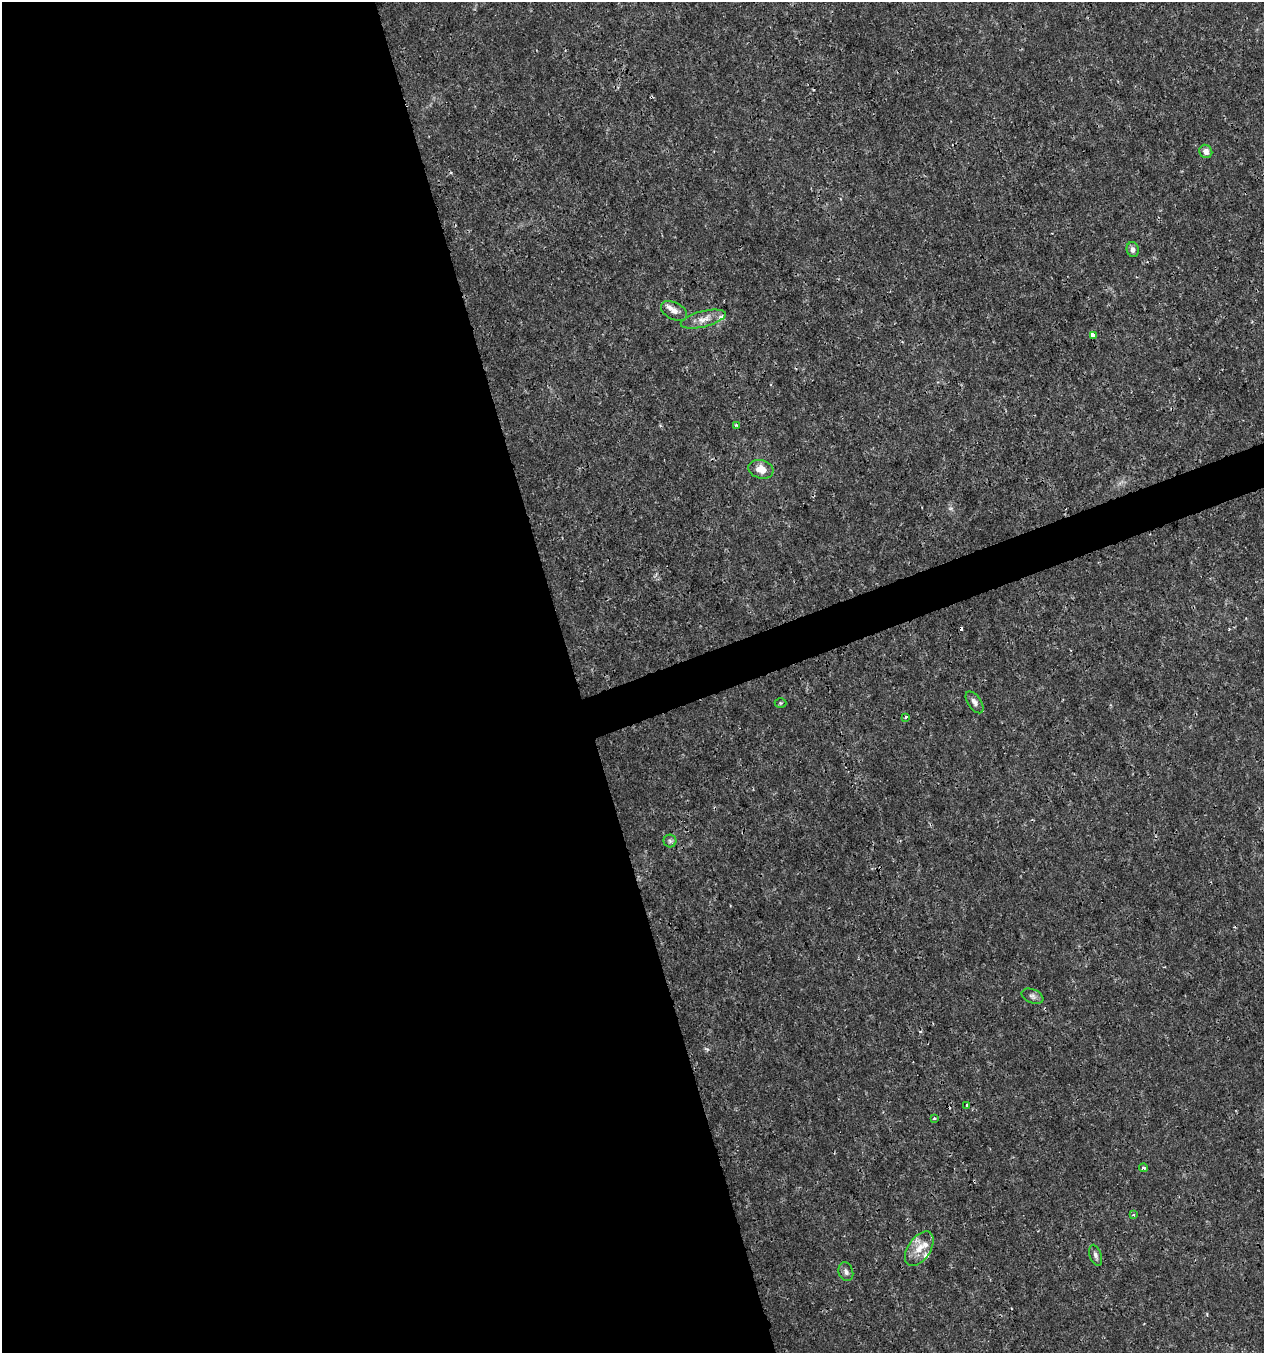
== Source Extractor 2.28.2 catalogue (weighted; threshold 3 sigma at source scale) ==
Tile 9 of 4 x 4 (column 1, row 3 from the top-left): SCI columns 121-1382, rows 1353-2703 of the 5236 x 5408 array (HDU 1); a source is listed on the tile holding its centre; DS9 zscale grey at full resolution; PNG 1266 x 1355 px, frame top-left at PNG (2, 2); each listed source drawn as its Kron ellipse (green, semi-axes under 4 px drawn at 4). Shown black and unused: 47% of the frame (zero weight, under 3 of 4 exposures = <1% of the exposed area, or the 3 px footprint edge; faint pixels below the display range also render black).
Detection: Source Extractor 2.28.2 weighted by HDU 2 'WHT'; one run over the whole footprint, this tile lists its part. Background 0.00101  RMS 9.7e-04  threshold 0.00435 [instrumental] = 3 sigma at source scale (4.5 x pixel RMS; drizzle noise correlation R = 1.50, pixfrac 1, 0.0396/0.0396 arcsec/px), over >= 5 px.
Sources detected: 25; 2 cosmic-ray / hot-pixel residue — neither listed nor drawn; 4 inside a brighter listed object's ellipse — not listed separately; the other 19 listed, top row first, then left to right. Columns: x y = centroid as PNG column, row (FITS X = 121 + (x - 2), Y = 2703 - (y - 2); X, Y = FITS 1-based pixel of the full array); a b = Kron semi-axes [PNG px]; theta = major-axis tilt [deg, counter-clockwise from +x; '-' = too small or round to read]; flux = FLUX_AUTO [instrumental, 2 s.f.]
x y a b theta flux
1206 151 7 6 - 0.54
1133 250 7 6 - 0.4
674 311 14 8 -27 0.64
703 319 23 8 14 1
1094 336 4 3 - 0.53
737 425 3 3 - 0.22
761 469 13 9 -17 1.2
975 702 12 6 -55 0.46
780 703 6 5 - 0.16
906 717 3 3 - 0.29
670 841 6 6 - 0.22
1032 996 11 6 -22 0.36
967 1105 4 2 - 0.09
934 1118 3 3 - 0.16
1144 1168 4 3 - 0.15
1133 1215 3 3 - 0.13
919 1249 19 11 55 1.5
1096 1255 11 6 -72 0.35
846 1272 9 7 -72 0.37